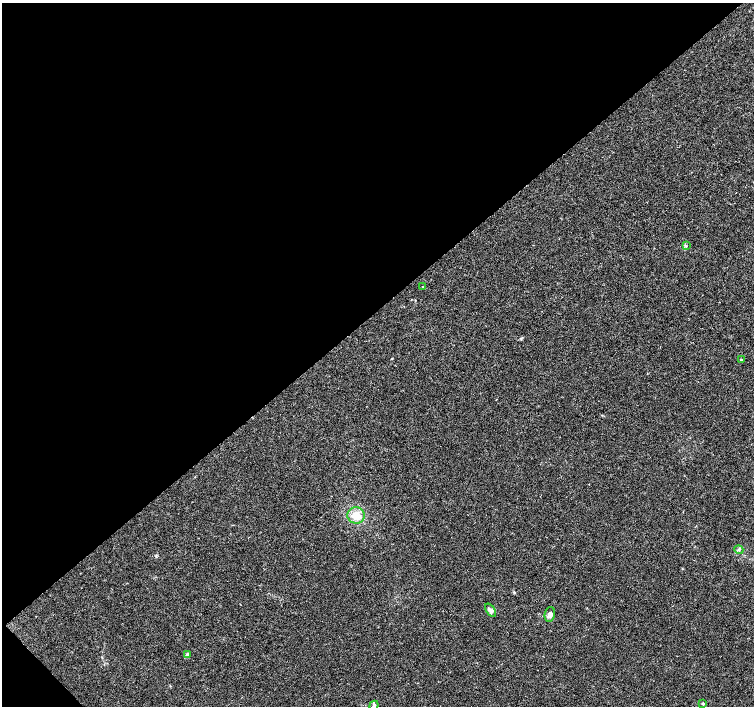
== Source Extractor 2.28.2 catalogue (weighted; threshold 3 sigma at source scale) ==
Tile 5 of 4 x 4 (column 1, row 2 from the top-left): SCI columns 1-1504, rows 2965-4372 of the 6022 x 5995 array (HDU 1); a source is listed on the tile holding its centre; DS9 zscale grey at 2 x 2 block average (1 PNG px = mean of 2 x 2 image px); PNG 756 x 708 px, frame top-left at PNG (2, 3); each listed source drawn as its Kron ellipse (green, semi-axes under 4 px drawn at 4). Shown black and unused: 44% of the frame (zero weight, under 3 of 4 exposures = <1% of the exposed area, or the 3 px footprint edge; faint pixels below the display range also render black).
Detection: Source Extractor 2.28.2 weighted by HDU 2 'WHT'; one run over the whole footprint, this tile lists its part. Background 0.00756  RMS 0.0021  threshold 0.00959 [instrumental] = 3 sigma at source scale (4.5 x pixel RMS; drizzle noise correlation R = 1.50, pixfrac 1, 0.0396/0.0396 arcsec/px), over >= 5 px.
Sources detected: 10; all 10 listed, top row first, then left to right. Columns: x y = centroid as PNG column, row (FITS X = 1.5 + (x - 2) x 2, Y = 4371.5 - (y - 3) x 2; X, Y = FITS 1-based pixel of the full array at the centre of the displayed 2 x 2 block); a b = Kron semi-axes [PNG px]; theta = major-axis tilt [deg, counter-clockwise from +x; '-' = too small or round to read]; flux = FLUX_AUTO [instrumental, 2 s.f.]
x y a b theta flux
686 246 4 3 - 0.58
422 287 2 2 - 0.39
741 360 2 2 - 1.1
356 515 8 8 - 6.7
739 550 5 3 - 0.65
491 610 7 4 -54 1.5
550 614 7 5 78 2.4
187 655 3 2 - 4.6
703 704 3 3 - 0.77
374 705 5 4 - 0.85